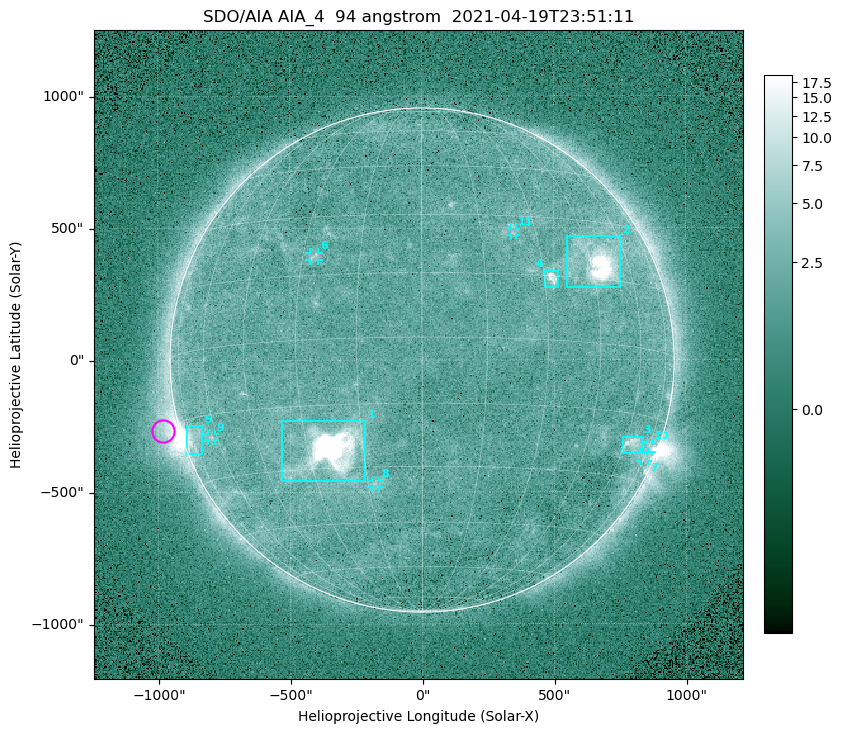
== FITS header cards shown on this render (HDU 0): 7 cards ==
TELESCOP= 'SDO/AIA '
INSTRUME= 'AIA_4   '
WAVELNTH=                   94
WAVEUNIT= 'angstrom'
DATE-OBS= '2021-04-19T23:51:11.12'
CTYPE1  = 'HPLN-TAN'
CTYPE2  = 'HPLT-TAN'

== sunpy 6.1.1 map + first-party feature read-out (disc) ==
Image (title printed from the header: SDO/AIA AIA_4  94 angstrom  2021-04-19T23:51:11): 512 x 512 px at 4.8 arcsec/px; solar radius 955 arcsec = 199 px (full disc in frame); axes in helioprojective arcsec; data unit not stated in the header (colour bar unlabelled)
Orientation: roll -0.137 deg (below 1 deg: not rotated)
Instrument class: DISC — disc imager (sunpy class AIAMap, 94 A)
Bright regions (active regions / flare kernels): reference = the median radial profile (limb darkening/brightening removed); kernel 5 px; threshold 5 sigma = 2.59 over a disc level ~1.81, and >= 1.15x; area >= 9 px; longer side >= 5 px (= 24 arcsec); searched inside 0.97 R_sun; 11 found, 11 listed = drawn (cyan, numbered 1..; 6 of them under ~33 arcsec drawn as corner ticks so the feature stays visible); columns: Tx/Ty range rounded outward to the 10 arcsec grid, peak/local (2 s.f.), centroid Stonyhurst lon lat
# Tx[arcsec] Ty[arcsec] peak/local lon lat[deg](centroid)
1 -540..-210 -460..-230 1846 -24 -26
2 550..750 270..470 35 +48 +19
3 760..830 -360..-290 4.5 +64 -22
4 460..520 270..340 6.3 +32 +15
5 -900..-830 -360..-250 6.4 -73 -19
6 -430..-390 380..410 3.1 -27 +20
7 820..860 -390..-350 2.3 +74 -24
8 -190..-160 -480..-450 2.9 -13 -34
9 -810..-780 -300..-280 2.8 -63 -20
10 850..870 -350..-310 2.9 +75 -22
11 340..360 470..500 2.6 +24 +26
Off-limb structures (1.02-1.3 R_sun): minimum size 50 px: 6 found; the strongest spans PA ~85..115 deg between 1.02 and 1.21 R_sun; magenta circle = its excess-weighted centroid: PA ~105 deg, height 1.06 R_sun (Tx ~-980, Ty ~-270 arcsec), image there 4.6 x the reference